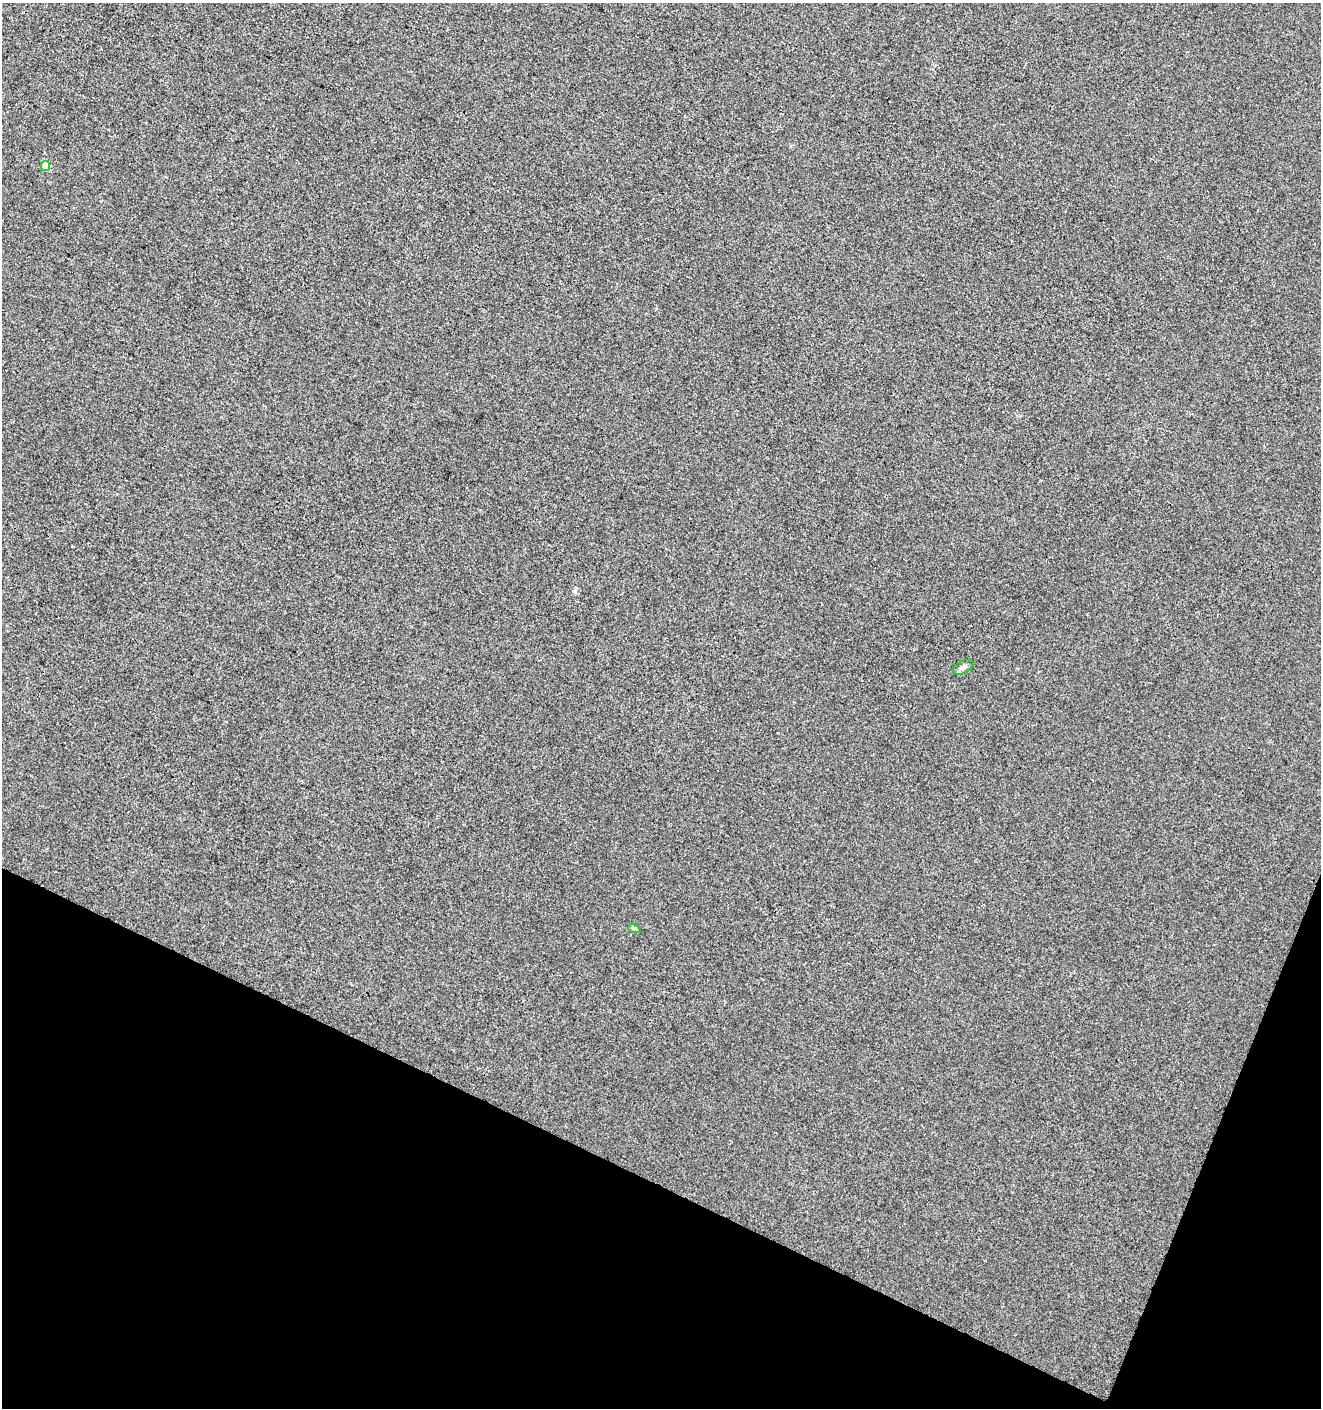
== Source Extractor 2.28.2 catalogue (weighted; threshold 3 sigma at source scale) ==
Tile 15 of 4 x 4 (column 3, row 4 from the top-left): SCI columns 2847-4165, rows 15-1420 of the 5763 x 5641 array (HDU 1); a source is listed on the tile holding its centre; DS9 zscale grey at full resolution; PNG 1323 x 1410 px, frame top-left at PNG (2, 3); each listed source drawn as its Kron ellipse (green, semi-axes under 4 px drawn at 4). Shown black and unused: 19% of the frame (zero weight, under 3 of 4 exposures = <1% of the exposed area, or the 3 px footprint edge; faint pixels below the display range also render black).
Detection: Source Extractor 2.28.2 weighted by HDU 2 'WHT'; one run over the whole footprint, this tile lists its part. Background -6.19e-04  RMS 0.0043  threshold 0.0192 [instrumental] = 3 sigma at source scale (4.5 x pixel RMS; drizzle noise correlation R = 1.50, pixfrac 1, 0.0396/0.0396 arcsec/px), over >= 5 px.
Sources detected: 3; all 3 listed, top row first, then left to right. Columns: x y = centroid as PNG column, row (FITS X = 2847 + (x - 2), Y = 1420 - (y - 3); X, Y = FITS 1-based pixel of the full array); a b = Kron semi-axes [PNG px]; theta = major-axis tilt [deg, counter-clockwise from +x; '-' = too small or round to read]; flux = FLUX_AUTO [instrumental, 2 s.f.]
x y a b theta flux
45 166 5 4 - 9.5
963 667 11 6 24 1.5
634 928 6 4 -18 0.63